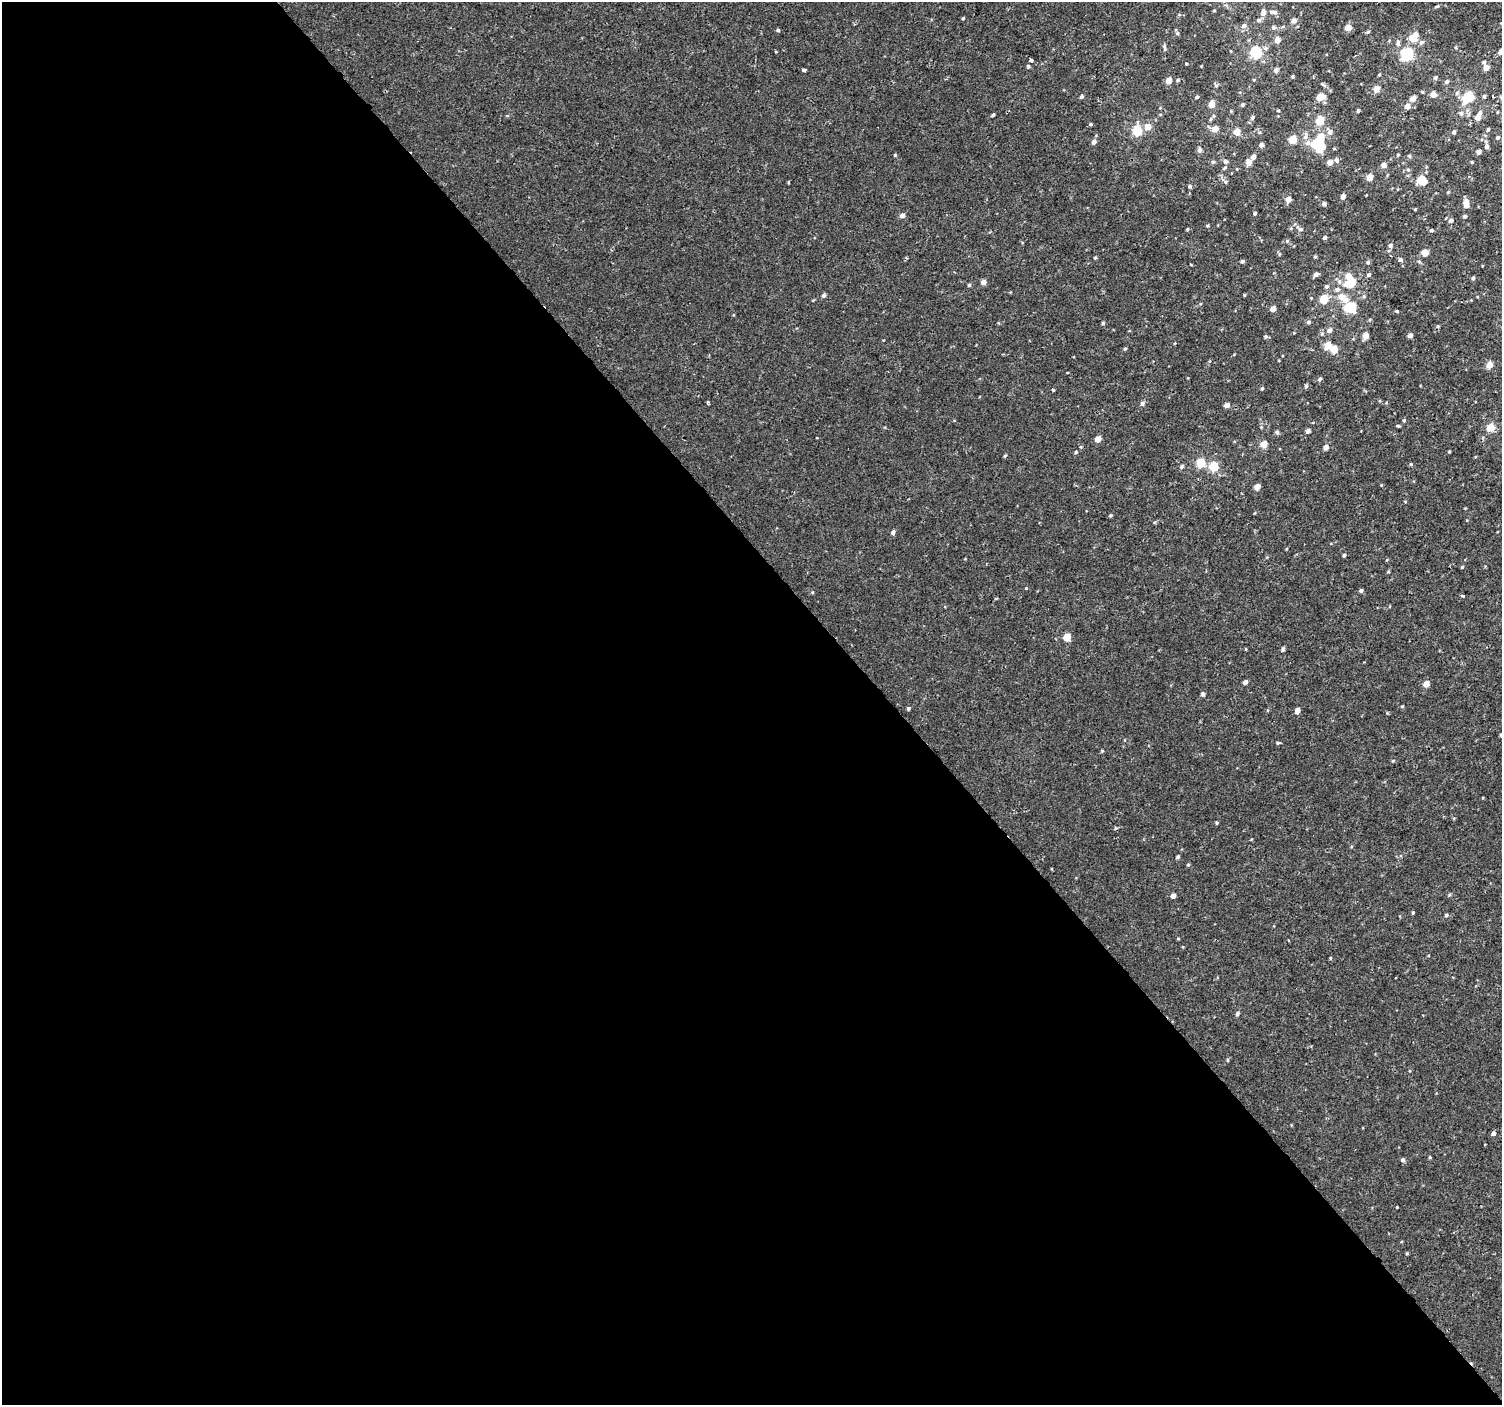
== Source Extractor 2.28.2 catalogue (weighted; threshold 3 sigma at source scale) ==
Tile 9 of 4 x 4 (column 1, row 3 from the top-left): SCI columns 1-1500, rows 1544-2946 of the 6003 x 5958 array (HDU 1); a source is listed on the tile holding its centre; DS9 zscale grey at full resolution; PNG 1504 x 1407 px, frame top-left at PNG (2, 2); no overlay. Shown black and unused: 59% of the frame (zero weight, under 2 of 3 exposures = <1% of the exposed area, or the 3 px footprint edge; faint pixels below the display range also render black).
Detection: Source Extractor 2.28.2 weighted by HDU 2 'WHT'; one run over the whole footprint, this tile lists its part. Background 2.98e-04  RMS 0.002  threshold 0.00922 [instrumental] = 3 sigma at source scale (4.5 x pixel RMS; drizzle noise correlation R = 1.50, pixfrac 1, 0.0396/0.0396 arcsec/px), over >= 5 px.
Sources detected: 200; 2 inside a brighter object's white glare — not listed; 3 inside a brighter listed object's ellipse — not listed separately; the other 195 listed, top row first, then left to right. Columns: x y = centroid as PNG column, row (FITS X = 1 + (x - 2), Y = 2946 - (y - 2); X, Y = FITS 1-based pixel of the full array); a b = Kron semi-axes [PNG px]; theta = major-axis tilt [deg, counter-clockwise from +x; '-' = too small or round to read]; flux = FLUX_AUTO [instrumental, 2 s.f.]
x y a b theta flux
1437 6 7 3 23 0.26
1263 12 8 6 89 0.91
1275 12 7 6 - 0.55
963 18 4 3 - 0.21
1259 20 7 5 1 0.45
1294 21 6 5 - 1
1244 26 6 6 - 0.8
1274 27 6 6 - 0.49
1348 28 4 4 - 2.6
778 30 4 3 - 0.32
1368 32 6 3 45 0.25
1177 33 5 5 - 0.34
1413 37 9 6 52 4.4
1277 40 5 5 - 1.4
1398 42 7 5 69 0.52
1421 42 7 5 48 0.47
1164 48 10 4 -82 0.37
775 51 3 2 - 0.2
1501 51 5 4 - 1.2
1256 52 6 5 - 17
1407 54 6 6 - 21
1031 60 4 3 - 0.99
1484 62 5 4 - 0.38
1186 63 4 2 - 0.14
1028 66 5 4 - 0.32
1486 68 5 4 - 1.6
804 70 4 3 - 1.1
1276 70 5 5 - 0.66
1379 74 4 3 - 0.2
1293 76 4 3 - 0.22
1435 78 6 5 - 0.33
1168 81 5 4 - 1.9
1447 82 6 5 - 0.43
1323 84 8 3 -44 0.3
1216 85 6 5 - 0.32
1376 89 5 5 - 2.1
1457 93 6 5 - 0.43
1433 94 7 5 83 1
1484 96 4 4 - 0.32
1493 96 3 2 - 0.33
1081 97 5 4 - 0.41
1197 97 4 3 - 0.34
1320 97 6 5 - 2.5
1469 97 7 5 50 11
1413 99 6 5 - 1.6
1212 104 6 5 - 2.1
1242 105 4 4 - 0.35
1407 106 5 5 - 1.3
1278 111 4 3 - 0.16
1358 111 4 3 - 0.3
1461 113 6 5 - 0.43
993 115 4 3 - 0.42
1478 117 5 5 - 1.4
1252 118 6 5 - 0.41
1211 119 6 3 70 0.24
1320 120 5 5 - 5.4
1090 124 5 4 - 0.24
1148 127 5 5 - 2.4
1215 129 5 5 - 2.3
1488 129 5 4 - 0.27
1137 130 5 5 - 11
1237 132 5 4 - 2.6
1330 132 6 6 - 0.95
1454 132 4 4 - 0.46
1305 136 12 6 84 1.1
1498 137 4 4 - 0.27
1293 140 5 5 - 4.8
1094 142 5 4 - 0.9
1316 144 13 8 -34 8.9
1261 145 4 4 - 0.81
1487 146 5 5 - 0.64
1199 150 6 5 - 0.63
1478 152 4 4 - 0.8
895 155 4 4 - 0.19
1398 155 5 3 - 0.17
1409 156 5 4 - 0.27
1253 157 5 4 - 0.93
1336 160 7 5 -61 0.48
1225 161 6 5 - 0.43
1213 162 6 4 0 0.28
1248 162 6 5 - 1.4
1330 162 5 4 - 1.3
1383 165 4 4 - 1.2
1408 170 5 5 - 0.32
1370 177 5 4 - 2.7
1422 180 6 5 - 6.9
788 182 3 2 - 0.24
1226 182 6 4 90 0.29
1189 186 4 4 - 0.31
1448 192 4 4 - 0.17
1343 197 4 4 - 1.1
1288 199 4 4 - 1.6
1324 204 4 4 - 0.59
1466 204 8 4 -84 2.3
1415 209 4 3 - 0.16
1255 213 4 3 - 0.34
902 215 5 4 - 1
1464 216 4 4 - 0.36
1451 221 5 4 - 0.5
1207 226 4 3 - 0.21
1300 229 7 5 -13 0.43
1432 230 4 3 - 0.35
1324 238 4 3 - 0.42
1287 241 5 4 - 0.28
1390 245 5 5 - 0.54
1425 253 5 4 - 2.7
1315 257 4 3 - 0.26
1095 258 4 4 - 0.22
1400 260 5 5 - 0.51
1242 261 4 4 - 0.41
1419 261 5 3 - 0.24
1368 262 5 4 - 0.33
1316 274 6 4 28 0.61
1369 275 5 4 - 0.38
1348 276 5 5 - 2.1
1473 278 4 4 - 0.33
983 282 4 4 - 1.3
1352 282 7 5 70 3.3
1346 284 8 7 - 1.3
969 285 4 4 - 0.27
1326 286 5 5 - 0.35
1337 289 6 6 - 0.6
823 295 5 4 - 0.52
1244 295 3 3 - 0.19
1341 297 7 6 - 1.7
1323 299 5 5 - 4.7
1351 307 8 7 - 6.3
1273 309 4 4 - 1.3
1397 311 5 3 - 0.2
1308 322 5 5 - 0.35
1103 323 4 3 - 0.29
1438 326 5 4 - 0.21
1329 330 6 5 - 0.71
1266 336 5 5 - 0.3
1365 336 5 4 - 1.9
1410 336 4 4 - 0.76
1328 345 6 5 - 2.5
1125 349 4 4 - 0.24
1334 349 5 5 - 3.9
1489 365 6 5 - 1.9
1067 373 3 2 - 0.17
1320 379 5 4 - 0.33
1306 386 5 5 - 0.28
1262 388 4 4 - 0.25
1142 403 6 5 - 0.49
1226 405 5 4 - 1
1404 420 5 4 - 0.26
1397 426 3 3 - 0.4
1261 427 4 4 - 0.18
1490 427 5 5 - 4.2
1308 431 4 4 - 0.89
1277 432 5 4 - 0.44
1098 439 5 4 - 2
1263 444 5 4 - 2.8
1326 447 5 4 - 1
1076 452 4 4 - 0.21
1449 452 5 3 - 0.18
1005 456 5 3 - 0.21
1201 463 5 5 - 6.2
1411 464 5 3 - 0.2
1213 466 5 5 - 7.2
1182 467 6 4 60 0.34
1257 487 5 4 - 1.8
1110 515 5 4 - 0.23
893 532 5 4 - 0.61
1344 555 4 4 - 0.32
1462 567 4 3 - 0.18
1361 590 4 4 - 0.38
1462 596 5 3 - 0.23
1067 637 5 5 - 4.3
1283 649 5 4 - 0.44
1245 682 4 4 - 0.69
1426 684 5 4 - 1.8
1203 694 4 4 - 0.55
1402 707 5 3 - 0.21
908 708 4 4 - 0.31
1297 711 4 4 - 1.3
1387 713 4 3 - 0.21
1501 735 4 3 - 0.24
1278 743 5 4 - 0.24
1102 751 3 3 - 0.33
1393 761 4 4 - 0.21
1217 823 4 4 - 0.22
1178 857 4 4 - 0.32
1188 865 5 3 - 0.18
1173 896 4 4 - 0.88
1413 913 4 3 - 0.22
1446 915 5 4 - 0.3
1178 938 5 3 - 0.16
1330 958 4 3 - 0.18
1237 1014 6 5 - 0.38
1493 1133 4 4 - 2
1430 1157 4 3 - 0.21
1403 1160 5 5 - 0.47
1407 1253 4 3 - 0.2
Isophote crosses this tile's border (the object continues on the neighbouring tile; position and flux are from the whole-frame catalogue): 2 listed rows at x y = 1501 51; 1501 735
Unlisted compact peaks at least as high as the median listed source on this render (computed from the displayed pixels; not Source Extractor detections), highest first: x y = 1053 390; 1397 1207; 1026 588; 708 402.